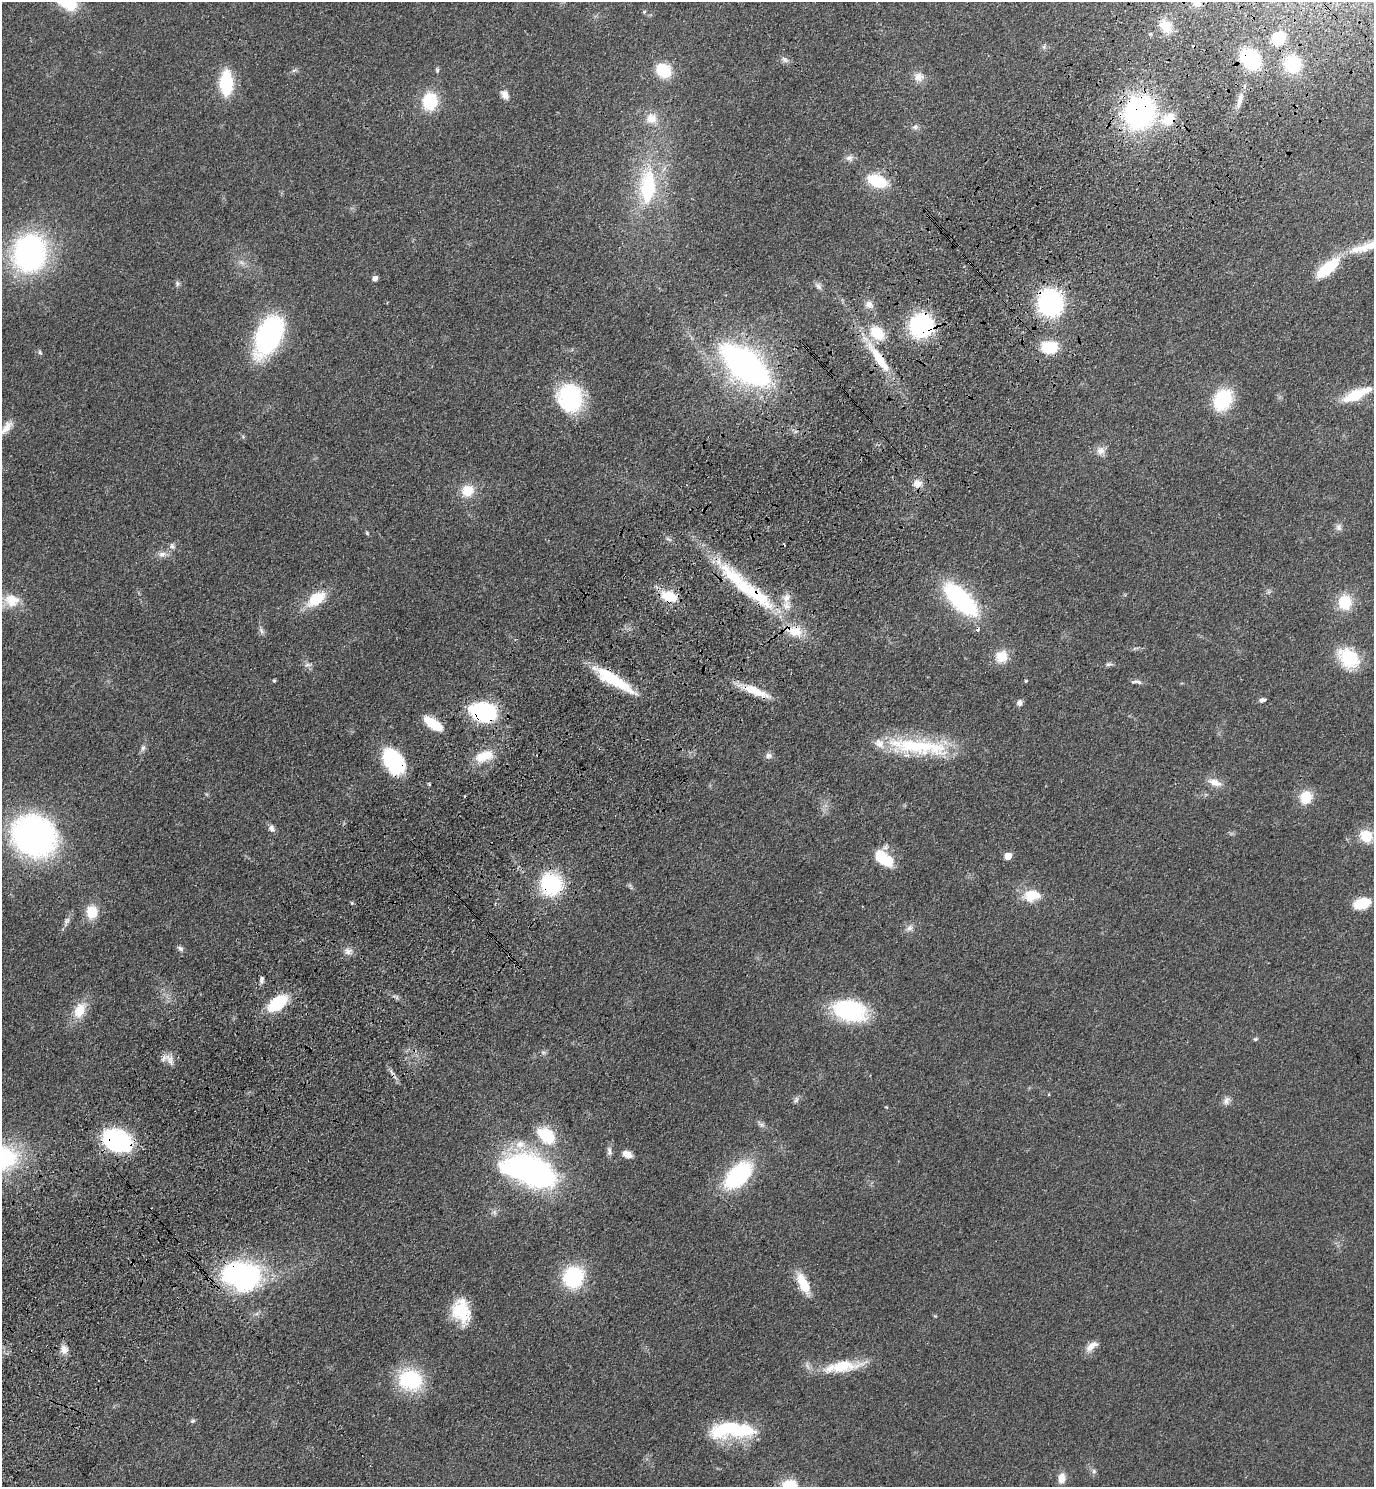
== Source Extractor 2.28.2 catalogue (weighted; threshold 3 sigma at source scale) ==
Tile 10 of 4 x 4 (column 2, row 3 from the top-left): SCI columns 1754-3125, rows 1573-3057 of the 6111 x 6115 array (HDU 1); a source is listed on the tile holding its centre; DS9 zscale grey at full resolution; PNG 1376 x 1489 px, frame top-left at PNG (2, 2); no overlay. Shown black and unused: <1% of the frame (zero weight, under 3 of 4 exposures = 6% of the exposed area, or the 3 px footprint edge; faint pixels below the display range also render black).
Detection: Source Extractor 2.28.2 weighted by HDU 2 'WHT'; one run over the whole footprint, this tile lists its part. Background 0.0752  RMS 0.0062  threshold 0.0277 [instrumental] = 3 sigma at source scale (4.5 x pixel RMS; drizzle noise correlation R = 1.50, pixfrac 1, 0.05/0.05 arcsec/px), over >= 5 px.
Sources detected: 137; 3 inside a brighter object's white glare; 5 cosmic-ray / hot-pixel residue — not listed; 5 inside a brighter listed object's ellipse — not listed separately; the other 124 listed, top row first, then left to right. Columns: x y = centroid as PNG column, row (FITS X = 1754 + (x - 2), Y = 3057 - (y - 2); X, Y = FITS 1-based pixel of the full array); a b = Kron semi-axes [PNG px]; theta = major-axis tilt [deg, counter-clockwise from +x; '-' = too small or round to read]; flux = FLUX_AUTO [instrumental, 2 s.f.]
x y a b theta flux
1197 2 13 12 - 5.5
644 12 5 5 - 0.85
1166 26 20 14 -52 10
1150 34 5 3 - 0.63
1279 38 10 8 39 31
1044 47 8 6 70 1.4
1251 59 18 13 -42 60
785 60 11 7 -27 2.4
1292 64 14 13 - 40
294 70 9 4 13 1.3
437 70 7 5 -90 1.1
663 70 12 11 - 29
919 77 13 12 - 5.5
226 83 22 11 90 40
505 95 12 8 -61 4.3
1240 100 21 7 73 6
429 101 13 10 85 38
1139 112 26 24 57 160
651 118 17 16 - 9.7
1168 119 25 17 23 18
915 127 9 6 1 1.9
849 158 12 7 12 2.9
877 181 19 12 -22 27
648 187 45 22 89 57
1367 247 63 13 18 27
29 253 31 26 83 180
241 263 11 6 -41 2.8
1327 268 27 10 41 33
375 278 5 5 - 3.6
177 283 7 7 - 1.5
818 286 11 7 -52 2.2
1050 303 18 16 -79 120
869 305 11 10 - 4.2
921 326 19 19 - 83
877 333 18 13 -42 19
268 336 34 19 65 140
1049 347 17 12 1 23
40 352 8 4 -65 1.1
879 358 46 10 -56 26
745 365 42 19 -39 260
1356 395 26 9 24 28
570 398 29 25 -75 58
1223 400 19 15 62 42
6 427 21 9 51 6.2
243 437 6 4 -19 0.76
1101 451 12 11 - 4.5
917 484 12 11 - 5.1
467 490 14 12 32 13
1339 527 10 8 80 2.6
367 533 5 4 - 0.8
172 546 9 7 -65 2.1
162 554 14 8 6 4.1
741 584 96 18 -43 63
669 596 20 12 -14 17
786 598 13 10 90 5.2
316 599 23 12 36 21
961 599 34 15 -45 100
12 600 21 17 -13 14
1345 602 16 14 70 19
261 631 11 6 -68 2.1
1002 657 15 14 - 12
1348 658 29 21 -41 27
1108 664 9 5 2 1.6
308 665 13 5 9 2
274 680 4 4 - 1
613 680 48 11 -31 35
1026 681 4 3 - 0.74
1136 682 15 5 -5 2.2
755 691 35 9 -23 15
1262 700 8 5 14 2
1019 703 7 7 - 2.5
483 712 21 15 -14 84
433 723 22 9 -35 17
917 747 80 20 -5 58
143 748 9 6 59 2.1
484 756 25 13 21 15
769 756 10 7 5 2.3
394 761 23 14 -55 73
1215 782 20 9 -21 6.6
1306 797 12 10 65 18
271 828 10 7 -70 3
34 836 40 35 -29 210
1366 836 14 12 -42 15
1008 856 5 5 - 11
883 860 21 11 -21 20
551 884 20 19 - 54
630 887 12 3 -54 1.1
1031 895 20 14 5 15
352 903 5 4 - 0.74
1362 903 18 11 19 17
91 912 15 12 89 15
66 922 15 7 70 3.1
910 928 10 8 51 3.1
180 949 9 6 -40 1.9
348 951 10 8 -44 3.7
262 980 10 5 83 1.9
277 1003 20 11 39 33
80 1010 23 14 63 14
849 1011 32 20 -8 69
1255 1039 6 5 - 0.98
544 1052 8 5 -19 1.4
170 1059 19 9 -60 5.3
796 1100 10 6 60 1.9
1226 1101 12 8 62 3.2
886 1107 5 4 - 0.58
761 1125 9 7 -43 2.1
546 1135 22 15 -44 27
117 1140 19 13 -22 130
609 1151 13 6 -85 2.5
627 1154 10 7 -21 5.6
529 1170 62 33 -20 160
738 1175 25 14 45 86
246 1277 31 31 - 120
573 1277 21 19 54 47
803 1284 26 11 -65 16
461 1311 27 19 -76 24
1091 1346 17 8 41 5.7
64 1349 13 11 86 4.9
843 1366 45 16 6 26
410 1380 25 22 -17 48
193 1421 7 5 20 1.1
732 1428 37 21 -7 43
1094 1471 7 5 -69 1.6
1062 1478 13 8 81 5.6
Overlapping masked pixels (flux is a lower limit): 17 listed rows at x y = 1251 59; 1240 100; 1139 112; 1168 119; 1050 303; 921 326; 879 358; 741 584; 669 596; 613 680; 755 691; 483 712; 394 761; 551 884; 117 1140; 529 1170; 246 1277
Isophote crosses this tile's border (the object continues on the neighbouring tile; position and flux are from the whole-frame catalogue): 4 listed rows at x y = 1197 2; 1367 247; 6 427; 34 836